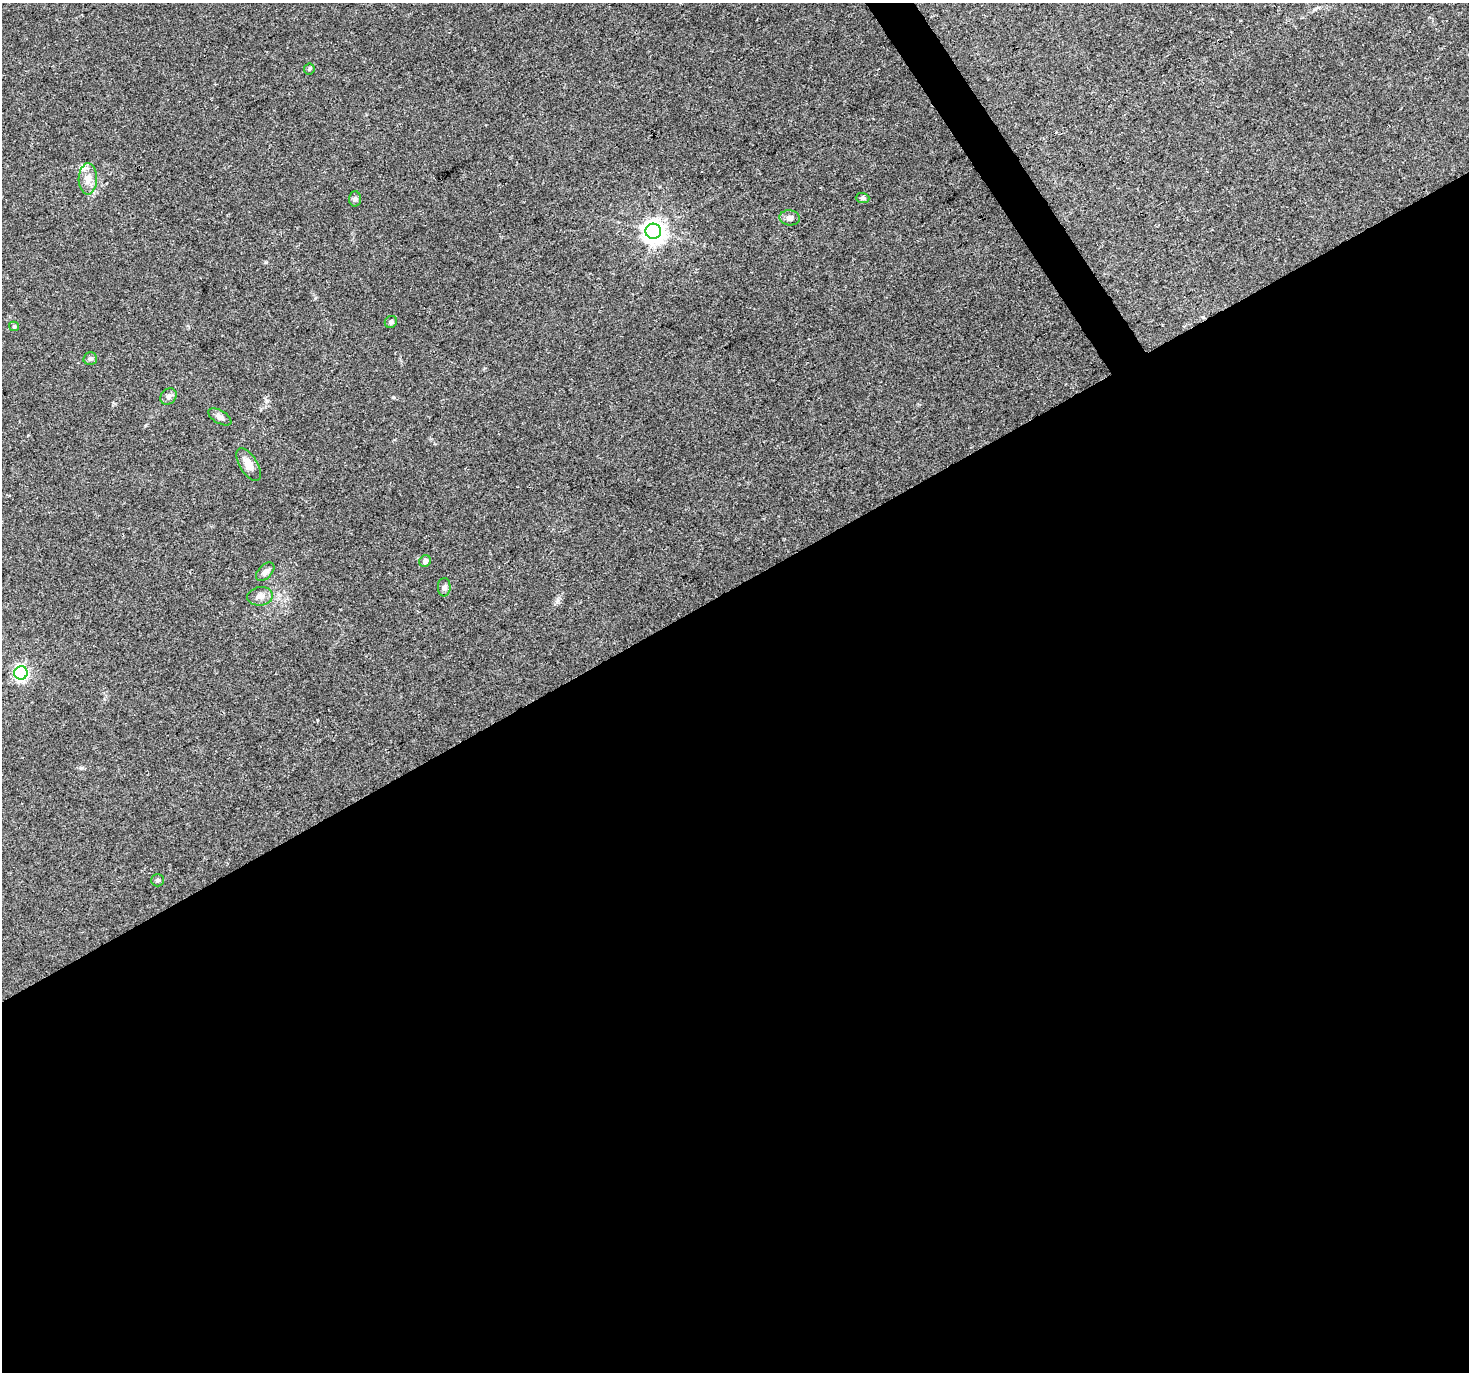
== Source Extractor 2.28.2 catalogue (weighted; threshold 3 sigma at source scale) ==
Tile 15 of 4 x 4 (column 3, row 4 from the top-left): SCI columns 2936-4402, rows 177-1546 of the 5868 x 5773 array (HDU 1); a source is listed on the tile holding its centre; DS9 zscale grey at full resolution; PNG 1471 x 1374 px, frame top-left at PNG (2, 3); each listed source drawn as its Kron ellipse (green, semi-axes under 4 px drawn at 4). Shown black and unused: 58% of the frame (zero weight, under 3 of 4 exposures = <1% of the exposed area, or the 3 px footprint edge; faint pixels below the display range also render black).
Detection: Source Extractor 2.28.2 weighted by HDU 2 'WHT'; one run over the whole footprint, this tile lists its part. Background 0.0767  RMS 0.0047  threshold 0.0213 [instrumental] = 3 sigma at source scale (4.5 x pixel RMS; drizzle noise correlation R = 1.50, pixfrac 1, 0.0396/0.0396 arcsec/px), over >= 5 px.
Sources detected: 19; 1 inside a brighter listed object's ellipse — not listed separately; the other 18 listed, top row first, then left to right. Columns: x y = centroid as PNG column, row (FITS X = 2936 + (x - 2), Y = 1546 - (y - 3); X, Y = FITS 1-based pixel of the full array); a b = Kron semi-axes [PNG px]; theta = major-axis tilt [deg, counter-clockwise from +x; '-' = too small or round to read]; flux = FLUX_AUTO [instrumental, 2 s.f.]
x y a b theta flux
309 69 6 5 - 0.77
88 179 15 9 88 4.2
863 198 7 5 -2 0.92
355 199 7 6 - 1
790 218 10 7 -5 1.7
653 231 8 7 - 370
391 322 6 5 - 1.2
14 326 5 4 - 0.58
90 359 7 6 - 1.2
168 396 9 7 45 1.7
220 417 13 6 -30 2.3
249 465 18 9 -59 4.6
425 561 6 5 - 2
265 572 11 6 47 2.2
444 587 9 6 89 1.4
260 596 13 9 7 2.9
21 673 6 6 - 110
158 880 6 6 - 1.1
Unlisted compact peaks at least as high as the median listed source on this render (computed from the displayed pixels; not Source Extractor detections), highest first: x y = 393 397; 266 262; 557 602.